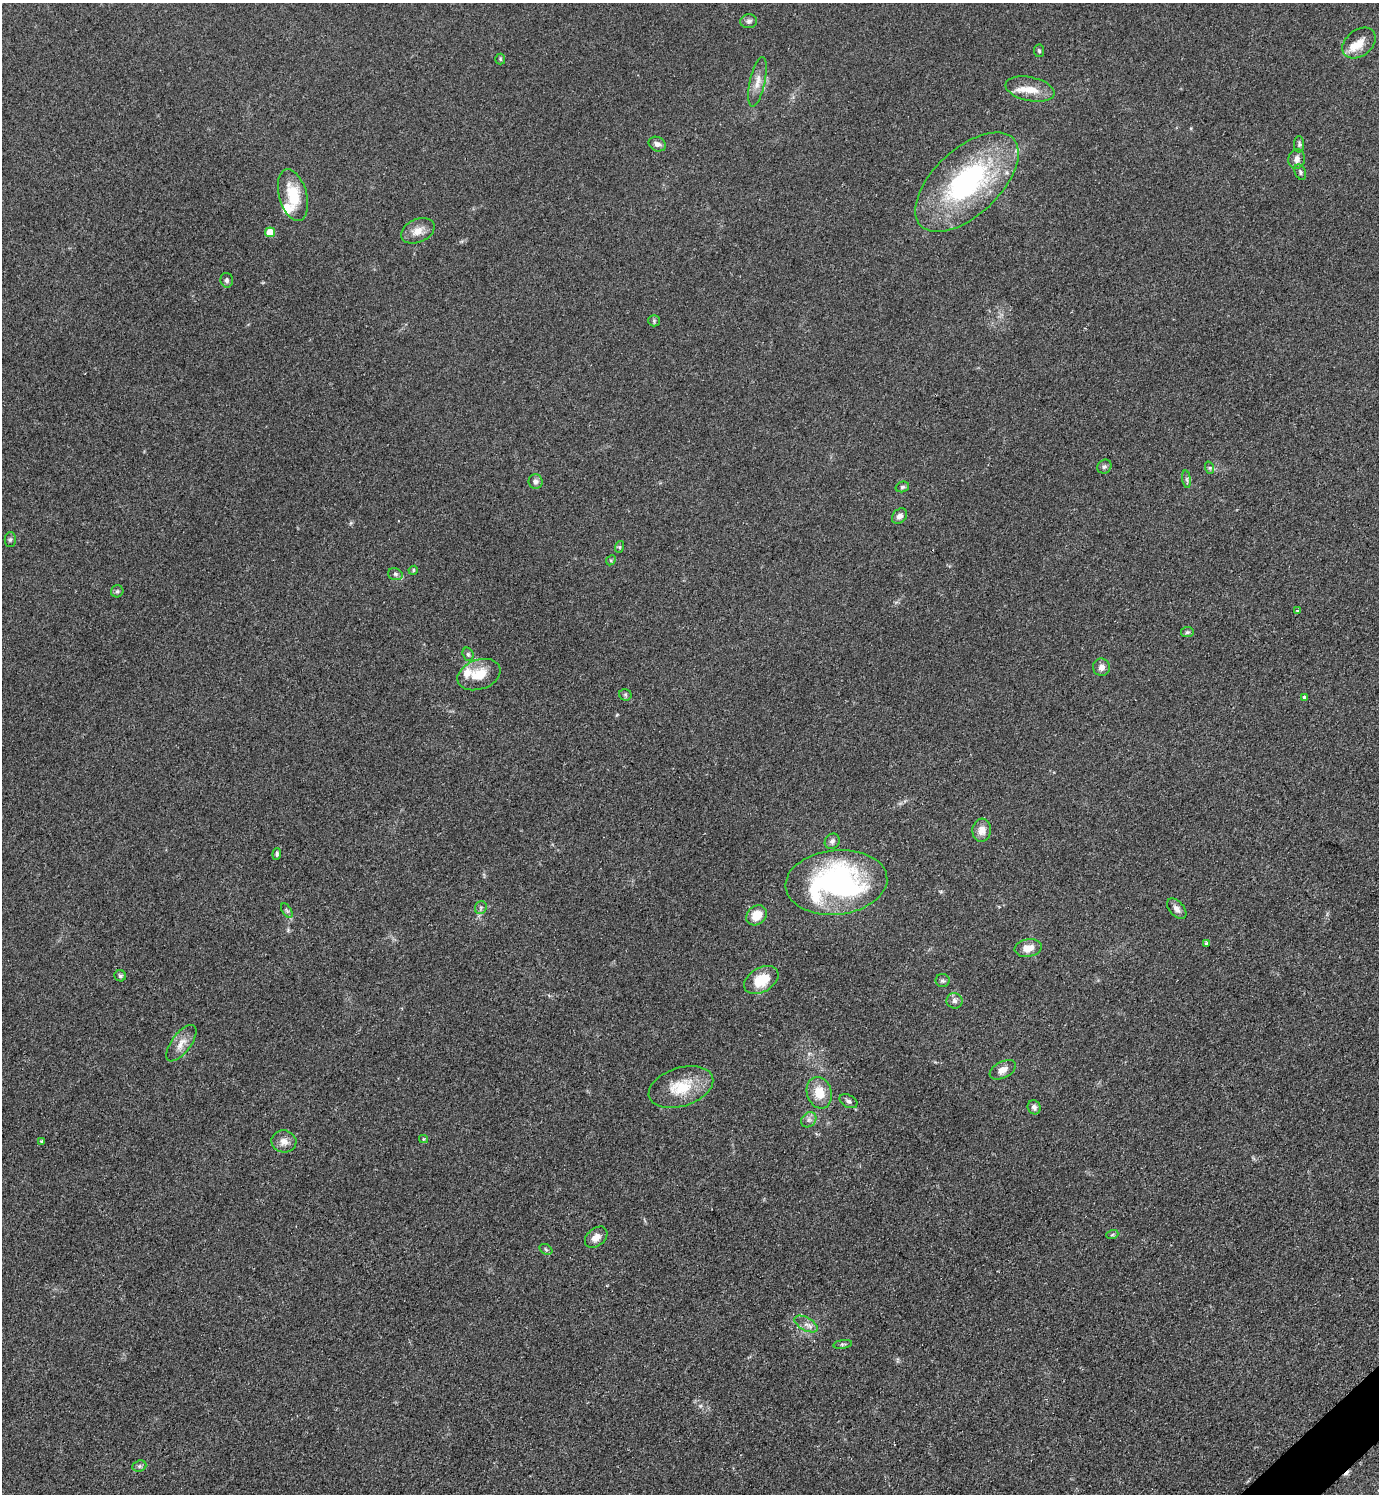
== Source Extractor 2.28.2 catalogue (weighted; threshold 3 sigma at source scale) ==
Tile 6 of 4 x 4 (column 2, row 2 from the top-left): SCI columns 1690-3066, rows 2991-4482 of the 5988 x 5990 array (HDU 1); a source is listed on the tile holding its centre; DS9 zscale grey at full resolution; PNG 1381 x 1496 px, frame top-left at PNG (2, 3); each listed source drawn as its Kron ellipse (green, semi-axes under 4 px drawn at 4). Shown black and unused: <1% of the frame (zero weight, under 2 of 3 exposures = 1% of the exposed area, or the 3 px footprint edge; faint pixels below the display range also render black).
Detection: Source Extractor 2.28.2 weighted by HDU 2 'WHT'; one run over the whole footprint, this tile lists its part. Background 0.0801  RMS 0.0074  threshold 0.0331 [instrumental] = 3 sigma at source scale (4.5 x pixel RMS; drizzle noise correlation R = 1.50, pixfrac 1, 0.05/0.05 arcsec/px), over >= 5 px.
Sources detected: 70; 1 cosmic-ray / hot-pixel residue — neither listed nor drawn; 4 inside a brighter listed object's ellipse — not listed separately; the other 65 listed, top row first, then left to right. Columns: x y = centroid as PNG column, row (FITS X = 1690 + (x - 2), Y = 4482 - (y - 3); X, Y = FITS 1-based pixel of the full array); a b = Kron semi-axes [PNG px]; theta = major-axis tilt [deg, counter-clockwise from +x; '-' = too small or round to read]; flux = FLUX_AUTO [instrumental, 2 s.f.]
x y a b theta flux
749 21 8 7 - 2.3
1359 43 19 13 38 9.5
1039 51 6 5 - 1.2
500 59 5 5 - 0.87
757 82 25 7 78 7.4
1030 89 25 12 -12 12
657 144 9 7 -24 3.2
1299 144 8 5 -89 1.8
1297 159 10 8 80 4.4
1300 172 8 5 -67 1.5
967 182 64 33 43 130
293 195 27 14 -75 23
418 231 17 11 23 7.8
270 232 5 5 - 13
227 280 7 6 - 1.8
654 321 6 5 - 1.2
1104 467 7 6 - 1.8
1210 468 6 4 -72 1.1
1187 479 9 4 -82 1.6
536 481 7 7 - 2.6
902 487 7 5 15 1.6
899 516 9 6 46 3.4
10 540 7 5 88 1.4
619 547 6 4 71 0.95
611 560 5 4 - 0.89
413 570 5 4 - 1.1
395 574 7 5 -16 1.8
117 591 6 6 - 1.5
1297 611 3 3 - 2.3
1187 632 6 5 - 1.4
468 654 7 5 -73 1.4
1102 667 9 8 - 3.9
479 675 22 14 20 16
625 695 6 5 - 1.3
1304 697 4 3 - 2.1
982 830 11 9 84 6.8
832 841 8 7 - 2.4
277 854 6 4 83 1.4
836 882 51 32 6 170
481 908 6 6 - 1.7
1177 909 12 7 -49 3.6
287 911 8 4 -58 1.4
757 915 11 9 42 13
1206 943 3 3 - 1.8
1028 948 13 8 9 8.4
120 976 6 5 - 1.6
761 980 18 12 30 20
942 981 7 6 - 1.7
955 1001 8 8 - 2.7
181 1043 21 9 53 7.7
1003 1070 14 8 27 5.5
681 1087 33 19 18 27
819 1093 16 12 -73 14
848 1101 9 6 -28 2.2
1034 1107 7 6 - 2.5
809 1120 8 7 - 2.7
423 1139 4 4 - 0.85
42 1141 4 3 - 1.2
284 1141 12 11 - 5.4
1112 1235 6 4 19 1.1
596 1237 13 8 40 5.9
546 1249 7 5 -32 1.2
806 1324 13 6 -28 4
843 1344 9 3 8 1.2
139 1466 7 5 21 1.6